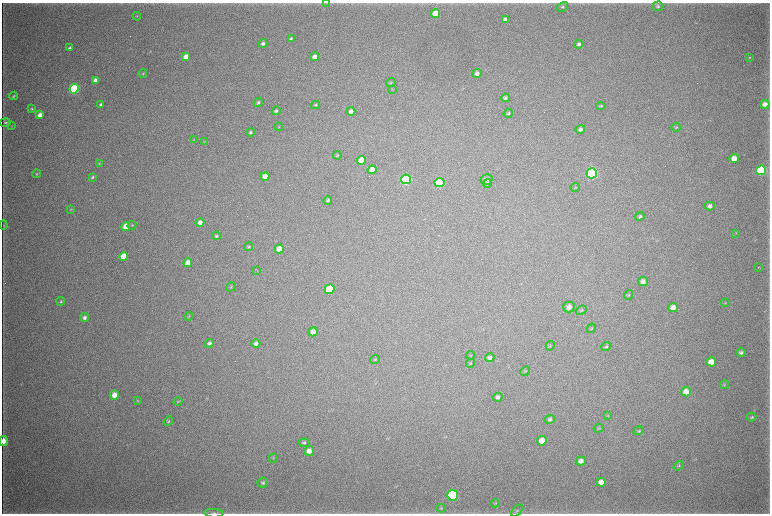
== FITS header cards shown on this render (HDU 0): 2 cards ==
NAXIS1  =                 1536 / length of data axis 1
NAXIS2  =                 1023 / length of data axis 2

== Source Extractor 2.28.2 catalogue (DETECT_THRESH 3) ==
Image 1536 x 1023 px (HDU 0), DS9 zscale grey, zoomed out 1/2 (1 PNG px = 2 x 2 image px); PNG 772 x 516 px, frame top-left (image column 1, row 1022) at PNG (2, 3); each listed source drawn as its Kron ellipse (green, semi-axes under 4 px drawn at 4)
Background 4100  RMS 36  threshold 109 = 3 sigma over >= 5 px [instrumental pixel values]
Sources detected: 123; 3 cannot appear on this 1/2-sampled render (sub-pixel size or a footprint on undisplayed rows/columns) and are neither listed nor drawn; the other 120 listed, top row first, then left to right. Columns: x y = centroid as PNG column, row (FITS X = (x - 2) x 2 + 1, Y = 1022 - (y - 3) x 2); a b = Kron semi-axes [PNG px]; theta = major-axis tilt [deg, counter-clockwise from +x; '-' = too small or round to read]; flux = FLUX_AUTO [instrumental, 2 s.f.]
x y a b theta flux
326 3 3 2 - 3.4e+03
658 6 5 5 - 1.3e+04
563 7 6 4 29 1.3e+04
436 13 4 4 - 1.6e+05
137 16 4 2 - 4.5e+03
505 20 4 3 - 6.4e+04
291 38 4 3 - 9.5e+03
263 43 4 3 - 1.9e+04
579 44 4 4 - 1.8e+04
70 48 4 3 - 2.3e+04
186 57 4 4 - 7.9e+04
315 57 4 4 - 5.7e+04
749 57 4 3 - 5.8e+03
143 73 4 3 - 8.1e+03
477 74 5 4 - 2.7e+04
95 80 4 3 - 4.0e+04
391 83 5 3 - 7.9e+03
74 89 5 4 - 1.1e+06
392 89 3 2 - 3.0e+03
13 96 4 3 - 8.2e+03
505 98 4 4 - 2.0e+04
258 103 4 3 - 1.2e+04
101 104 3 3 - 1.6e+04
765 104 4 4 - 5.2e+04
316 105 4 3 - 8.3e+03
601 106 5 3 - 8.6e+03
32 109 3 3 - 8.0e+03
276 111 4 4 - 1.3e+04
351 111 4 4 - 3.6e+04
508 113 5 4 - 1.3e+04
40 115 4 3 - 5.6e+04
5 122 5 4 - 1.2e+04
12 126 3 2 - 3.8e+03
279 127 4 2 - 4.6e+03
676 127 4 3 - 8.4e+03
580 129 5 4 - 2.5e+04
251 132 4 3 - 1.3e+04
194 140 4 2 - 4.4e+03
204 142 4 2 - 3.8e+03
337 155 4 3 - 8.7e+03
734 158 4 4 - 9.8e+04
362 160 4 4 - 1.6e+05
99 163 4 4 - 7.4e+03
372 170 4 4 - 1.1e+05
761 170 5 5 - 1.0e+06
592 173 5 5 - 1.8e+06
36 174 4 4 - 8.1e+03
265 176 4 4 - 6.0e+04
92 177 4 3 - 9.0e+03
406 179 5 5 - 1.5e+06
486 179 6 5 - 1.8e+04
440 183 5 4 - 6.8e+05
488 183 4 4 - 1.4e+04
575 188 4 2 - 4.7e+03
328 200 4 4 - 1.4e+04
710 206 5 4 - 2.9e+04
71 209 4 3 - 5.9e+03
640 216 5 3 - 1.3e+04
200 223 4 4 - 3.6e+04
3 225 4 3 - 6.0e+03
132 225 4 3 - 6.3e+03
126 226 4 4 - 1.3e+05
736 233 3 2 - 3.5e+03
216 236 4 3 - 1.2e+04
249 247 4 4 - 9.6e+03
279 249 4 4 - 1.2e+05
123 256 4 4 - 1.7e+05
188 263 4 4 - 8.3e+04
759 267 3 1 - 4.7e+03
257 271 3 2 - 3.4e+03
643 282 5 4 - 3.9e+04
231 287 5 2 - 6.3e+03
330 289 5 4 - 4.8e+05
629 295 5 3 - 6.3e+03
61 301 4 3 - 7.9e+03
725 303 4 3 - 5.6e+03
569 307 5 5 - 4.3e+04
673 307 5 4 - 5.0e+04
581 310 6 3 21 9.7e+03
189 317 4 3 - 6.4e+03
84 318 4 4 - 2.3e+04
591 328 5 3 - 7.6e+03
313 332 5 4 - 5.6e+04
209 343 4 4 - 2.0e+04
256 344 4 4 - 2.9e+04
550 346 5 3 - 6.9e+03
606 346 5 4 - 1.1e+04
741 352 4 3 - 1.6e+04
471 355 4 3 - 6.2e+03
490 358 5 4 - 2.3e+04
375 359 5 2 - 5.7e+03
711 362 5 4 - 7.7e+04
470 363 4 3 - 6.9e+03
525 371 5 3 - 7.3e+03
724 385 5 2 - 5.0e+03
686 392 5 4 - 9.4e+04
114 395 5 4 - 6.9e+04
498 397 5 4 - 2.0e+04
138 401 4 3 - 5.9e+03
178 401 4 3 - 6.1e+03
608 415 4 3 - 6.3e+03
752 417 5 3 - 1.0e+04
550 419 5 4 - 1.8e+04
168 421 5 4 - 1.1e+04
599 428 5 3 - 6.2e+03
639 431 5 4 - 8.7e+03
3 441 5 3 - 6.7e+04
542 441 5 4 - 9.6e+04
304 443 5 4 - 1.1e+04
309 451 5 5 - 4.6e+04
273 458 5 3 - 6.6e+03
581 461 5 4 - 4.0e+04
679 466 5 3 - 9.0e+03
601 482 4 4 - 5.0e+04
263 483 5 5 - 1.3e+04
453 495 5 5 - 1.5e+06
495 503 4 3 - 5.2e+03
441 508 4 3 - 5.7e+03
517 511 7 4 48 1.3e+04
214 513 10 3 -4 1.8e+04
At the frame edge (FLAGS 8, measured only in part): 3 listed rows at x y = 326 3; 3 441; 214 513
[3 sub-pixel or undisplayed-footprint detections neither listed nor drawn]